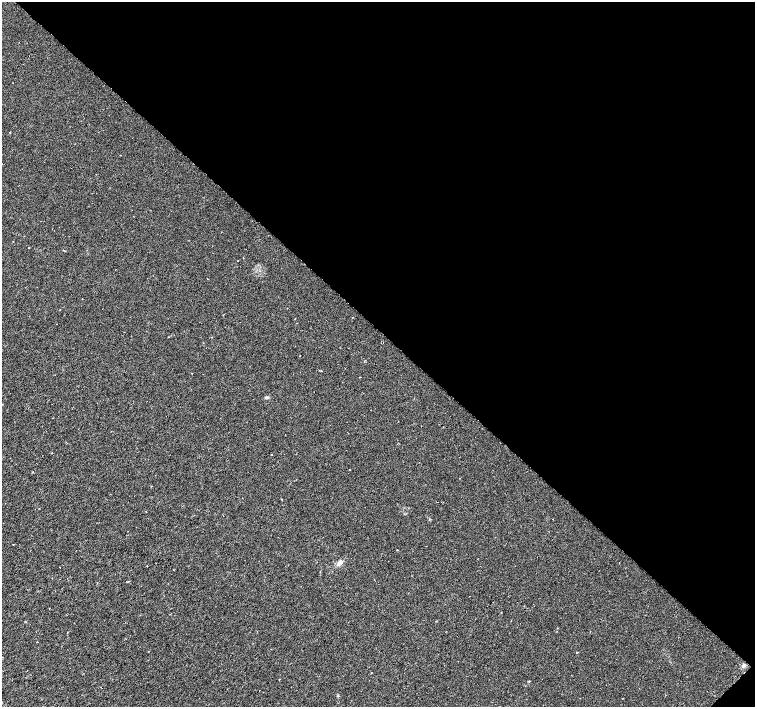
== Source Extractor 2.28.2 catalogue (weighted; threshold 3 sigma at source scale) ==
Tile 8 of 4 x 4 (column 4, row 2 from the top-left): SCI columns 4517-6021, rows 2976-4384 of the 6024 x 6017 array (HDU 1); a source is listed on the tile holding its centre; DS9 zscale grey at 2 x 2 block average (1 PNG px = mean of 2 x 2 image px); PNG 757 x 709 px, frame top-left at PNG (2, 2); no overlay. Shown black and unused: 47% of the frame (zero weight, under 3 of 6 exposures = <1% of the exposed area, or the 3 px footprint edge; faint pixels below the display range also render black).
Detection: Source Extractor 2.28.2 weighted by HDU 2 'WHT'; one run over the whole footprint, this tile lists its part. Background 0.0116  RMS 0.0035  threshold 0.0144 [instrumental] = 3 sigma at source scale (4.09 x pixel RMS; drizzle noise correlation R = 1.36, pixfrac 0.8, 0.0396/0.0396 arcsec/px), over >= 5 px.
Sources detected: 16; all 16 listed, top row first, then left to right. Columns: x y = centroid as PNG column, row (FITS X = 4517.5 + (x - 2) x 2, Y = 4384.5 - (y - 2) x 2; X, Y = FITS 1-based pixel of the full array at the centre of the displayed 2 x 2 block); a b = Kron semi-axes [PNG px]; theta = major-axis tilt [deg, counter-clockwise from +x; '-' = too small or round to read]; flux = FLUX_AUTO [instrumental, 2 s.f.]
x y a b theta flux
10 132 3 2 - 0.33
64 251 3 2 - 0.4
238 261 2 2 - 0.25
207 279 2 2 - 0.25
211 337 2 2 - 0.33
360 377 2 2 - 0.31
267 397 5 3 - 1.2
282 499 2 2 - 0.31
39 508 2 2 - 0.31
340 563 8 4 34 3.5
147 566 2 2 - 0.4
60 567 2 2 - 0.27
128 581 2 2 - 3.4
577 652 3 2 - 0.41
744 665 4 4 - 2
529 681 3 2 - 0.48
Diffuse or blended objects may show on this block-average render without a row.